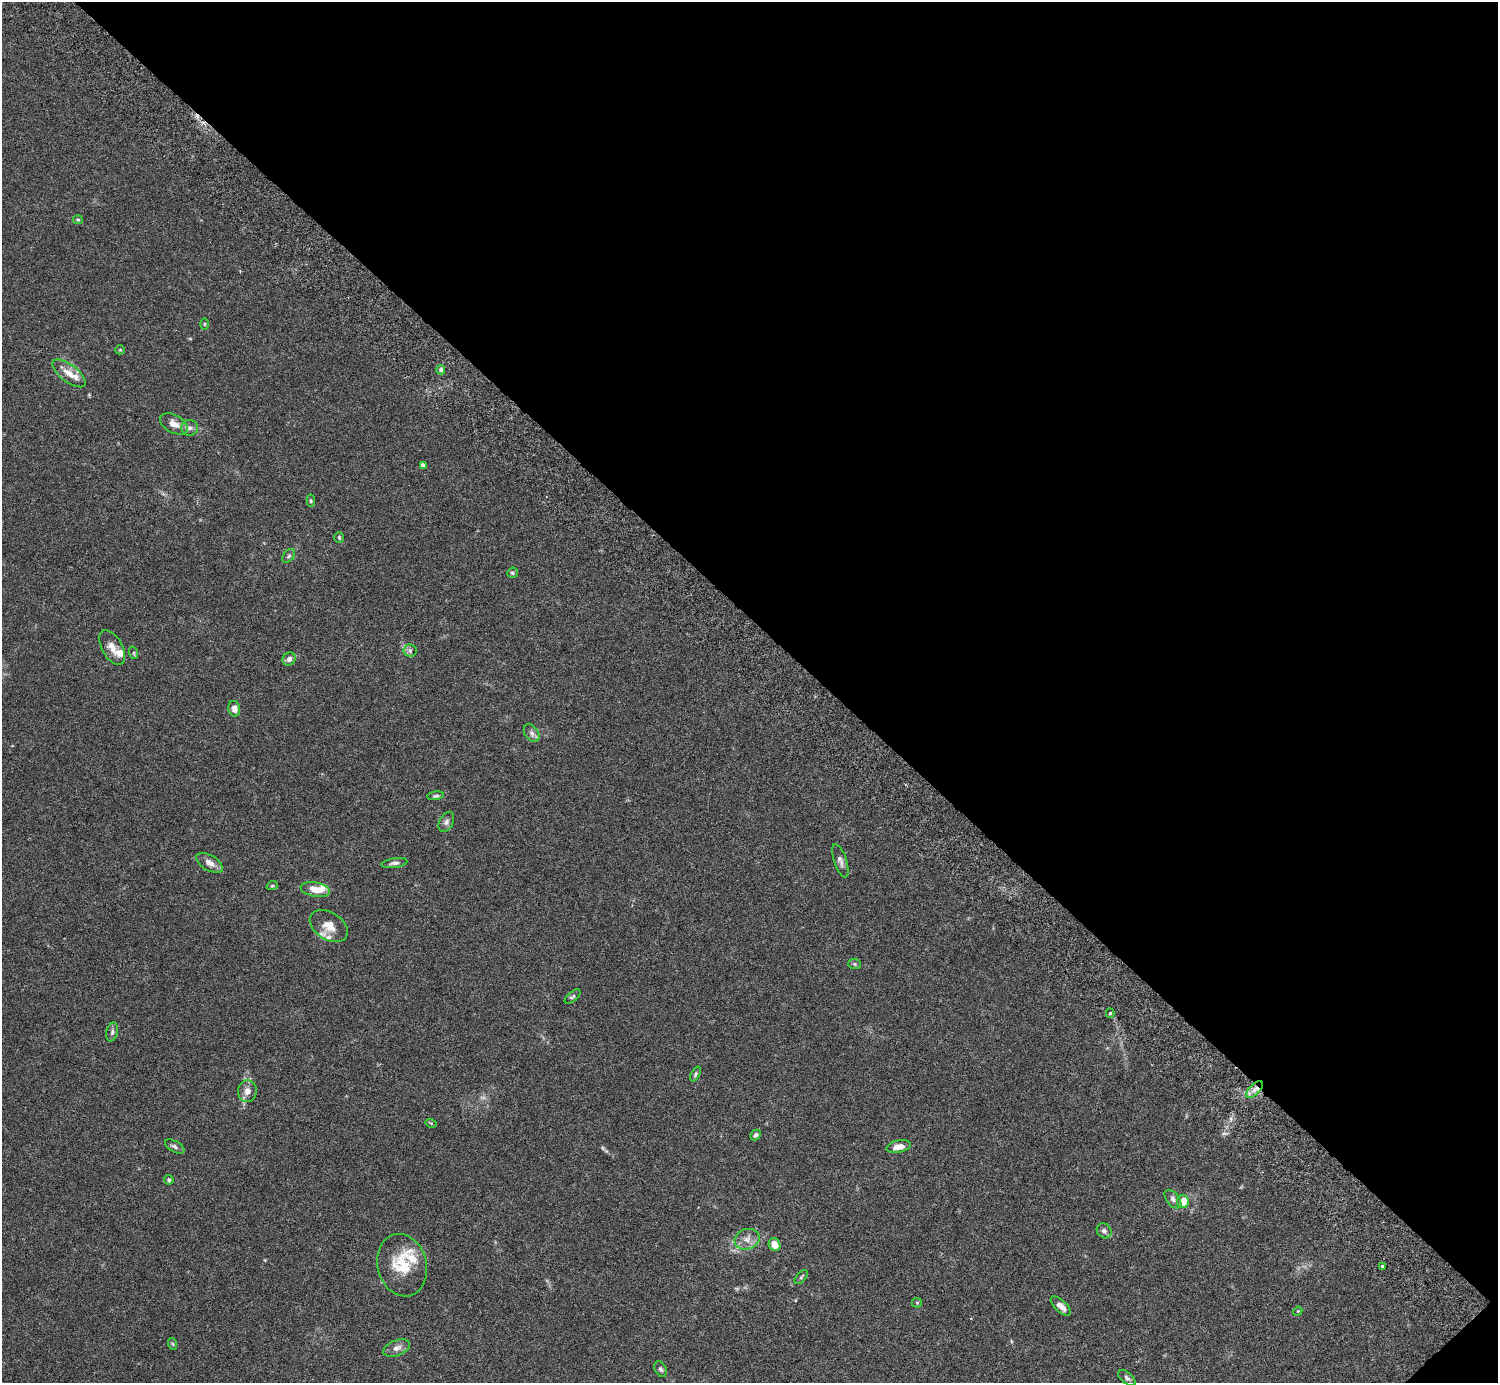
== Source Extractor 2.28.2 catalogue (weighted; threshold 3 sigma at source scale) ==
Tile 8 of 4 x 4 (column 4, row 2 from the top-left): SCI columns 4531-6026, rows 2968-4348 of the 6074 x 6074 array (HDU 1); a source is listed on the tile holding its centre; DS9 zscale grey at full resolution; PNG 1500 x 1385 px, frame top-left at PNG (2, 2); each listed source drawn as its Kron ellipse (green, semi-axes under 4 px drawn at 4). Shown black and unused: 45% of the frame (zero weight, under 3 of 6 exposures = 3% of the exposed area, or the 3 px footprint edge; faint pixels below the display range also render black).
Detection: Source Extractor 2.28.2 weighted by HDU 2 'WHT'; one run over the whole footprint, this tile lists its part. Background 0.0198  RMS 0.002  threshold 0.00834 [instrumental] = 3 sigma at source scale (4.09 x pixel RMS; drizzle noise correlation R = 1.36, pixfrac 0.8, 0.05/0.05 arcsec/px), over >= 5 px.
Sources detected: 64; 3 too faint to see at this stretch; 1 cosmic-ray / hot-pixel residue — neither listed nor drawn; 7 inside a brighter listed object's ellipse — not listed separately; the other 53 listed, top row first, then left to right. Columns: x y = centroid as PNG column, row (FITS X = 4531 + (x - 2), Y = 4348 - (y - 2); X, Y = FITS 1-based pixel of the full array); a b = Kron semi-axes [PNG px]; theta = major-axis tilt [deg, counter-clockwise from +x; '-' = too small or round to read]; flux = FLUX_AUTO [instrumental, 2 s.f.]
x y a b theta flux
78 220 5 4 - 0.22
204 324 6 3 90 0.18
120 350 5 4 - 0.19
441 370 5 4 - 0.4
69 373 20 8 -37 2
174 424 15 9 -29 1.6
190 428 8 8 - 0.71
423 465 4 4 - 0.73
311 501 6 4 -85 0.23
339 537 5 4 - 0.23
289 556 8 5 51 0.4
512 573 5 5 - 0.31
112 647 19 10 -61 1.6
410 651 6 6 - 0.47
134 653 6 4 -72 0.27
289 659 7 6 - 0.72
234 709 8 6 -76 1.1
532 733 9 6 -53 0.74
436 796 8 4 9 0.36
446 822 11 7 63 0.68
840 861 17 6 -71 0.86
210 863 15 7 -30 1.4
394 863 13 4 9 0.61
272 886 6 3 18 0.22
315 889 15 7 -11 2.4
329 926 21 13 -32 2.6
855 964 6 5 - 0.27
573 997 9 5 41 0.39
1110 1013 4 4 - 0.31
112 1032 9 5 76 0.5
695 1074 8 4 65 0.3
1254 1090 10 5 45 1.1
247 1091 11 9 88 1.3
431 1123 5 3 - 0.19
755 1135 6 4 46 0.43
175 1146 11 5 -29 0.52
898 1147 12 6 11 1.7
169 1180 5 4 - 0.32
1173 1199 11 6 -51 0.66
1183 1201 6 6 - 2.6
1104 1231 8 7 - 0.56
747 1239 13 10 20 1.6
774 1245 6 5 - 2.1
402 1265 31 24 -75 6.6
1382 1266 3 3 - 0.65
801 1277 8 4 48 0.33
917 1303 5 5 - 0.2
1061 1306 12 5 -43 1.3
1298 1311 4 3 - 0.16
173 1344 6 4 -70 0.23
397 1348 14 7 22 1.1
661 1369 8 6 -60 0.41
1127 1378 10 5 -41 0.48